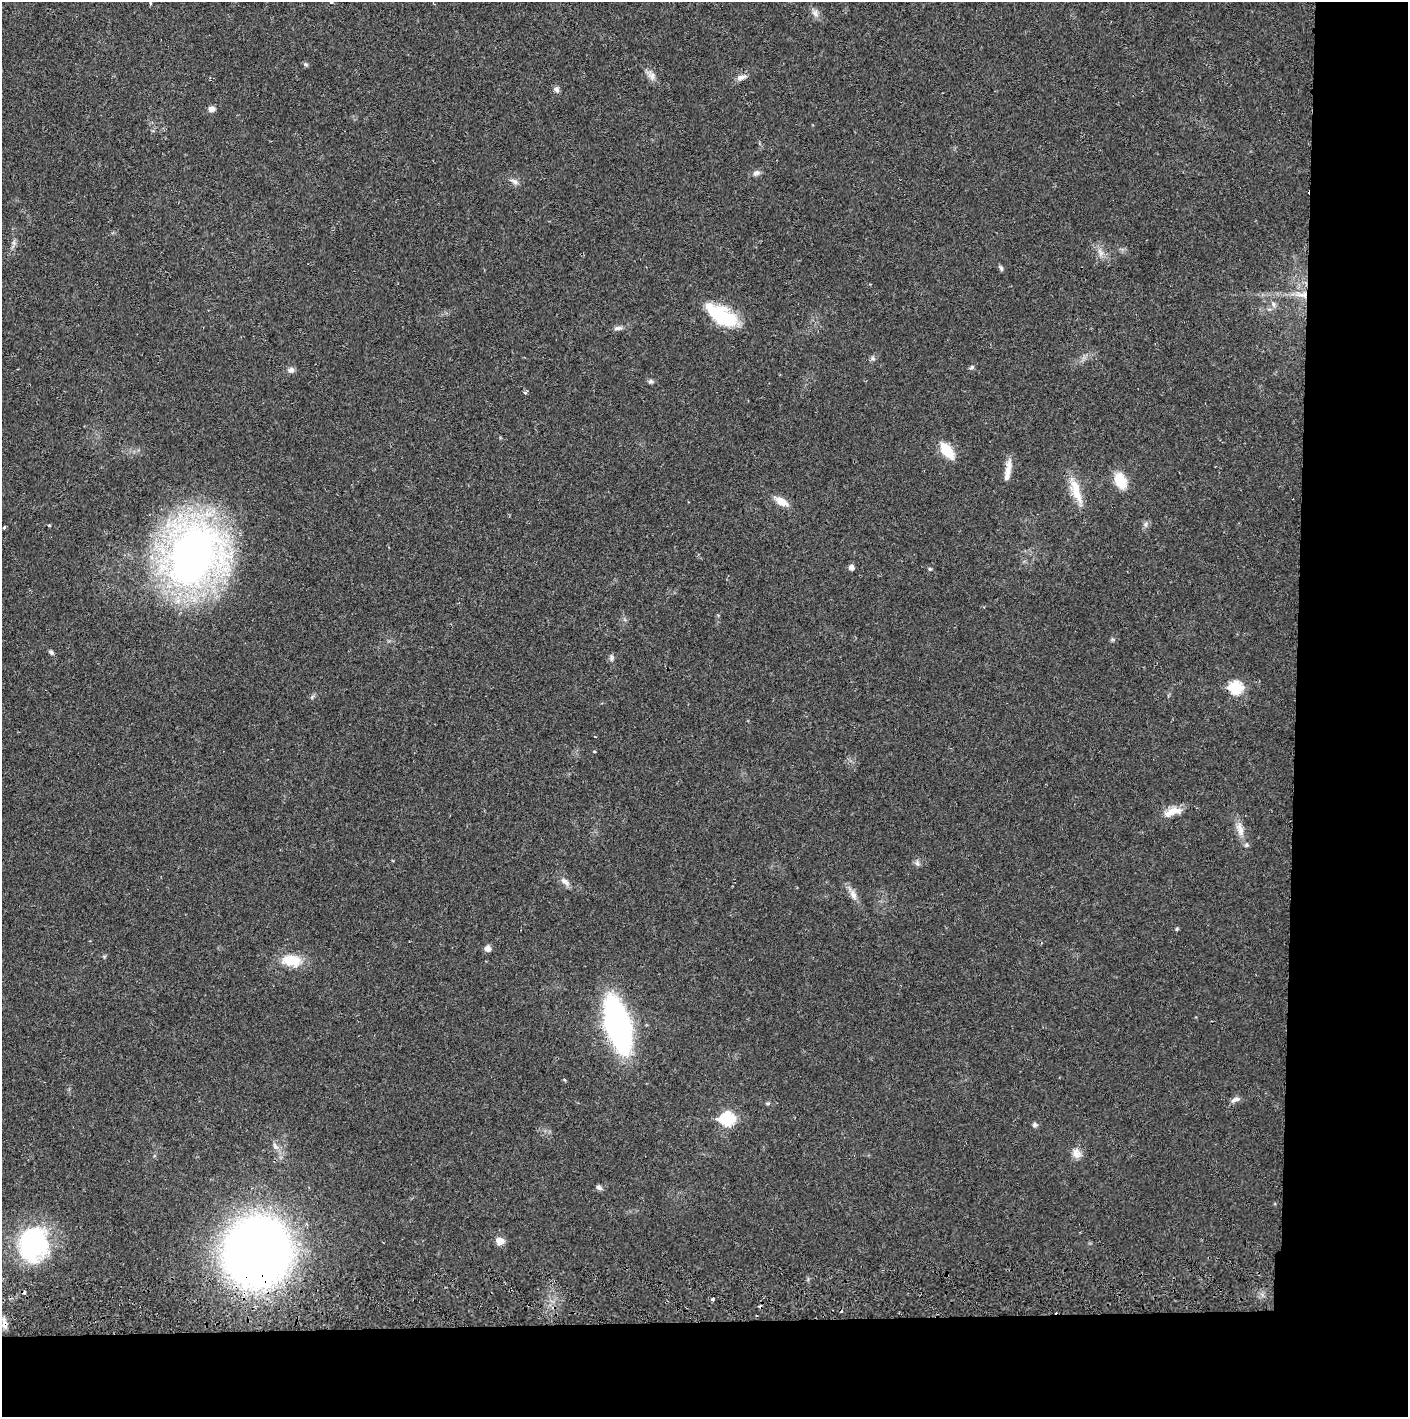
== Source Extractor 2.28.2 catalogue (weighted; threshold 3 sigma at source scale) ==
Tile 9 of 3 x 3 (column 3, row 3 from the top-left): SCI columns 2816-4221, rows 56-1470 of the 4228 x 4359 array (HDU 1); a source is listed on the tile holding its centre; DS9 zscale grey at full resolution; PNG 1410 x 1419 px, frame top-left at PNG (2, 2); no overlay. Shown black and unused: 14% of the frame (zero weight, under 2 of 3 exposures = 3% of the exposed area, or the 3 px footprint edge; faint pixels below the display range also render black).
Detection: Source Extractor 2.28.2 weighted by HDU 2 'WHT'; one run over the whole footprint, this tile lists its part. Background 0.0214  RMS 0.0035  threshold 0.0156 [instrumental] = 3 sigma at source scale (4.5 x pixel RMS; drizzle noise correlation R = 1.50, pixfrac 1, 0.05/0.05 arcsec/px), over >= 5 px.
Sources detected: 60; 2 cosmic-ray / hot-pixel residue — not listed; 1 inside a brighter listed object's ellipse — not listed separately; the other 57 listed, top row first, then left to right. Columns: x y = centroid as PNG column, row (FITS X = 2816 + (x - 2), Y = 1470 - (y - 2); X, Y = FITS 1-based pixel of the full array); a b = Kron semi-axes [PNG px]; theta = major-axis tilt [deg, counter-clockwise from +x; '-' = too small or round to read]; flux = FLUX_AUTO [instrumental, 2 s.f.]
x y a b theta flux
331 2 4 2 - 0.32
150 3 3 3 - 0.61
815 13 11 7 -68 1.7
306 64 7 4 -20 0.57
651 76 15 8 -63 2.1
741 77 15 6 20 1.8
556 89 8 6 -51 1.2
212 109 8 6 9 1.7
756 173 11 7 19 1.2
514 181 12 6 -32 1.4
14 243 7 4 -71 0.74
1100 253 10 6 -60 1.7
1001 268 8 5 -74 0.67
1301 295 16 6 -16 3
1273 304 8 5 -61 1
722 317 33 17 -29 19
618 328 12 5 8 1.2
873 358 7 5 -67 0.76
972 367 6 5 - 0.79
291 370 9 8 - 1.3
651 381 7 5 -1 0.75
947 451 14 8 -52 12
1008 470 28 6 80 3.4
1120 481 13 8 -67 12
1076 491 36 10 -72 7.3
781 501 15 7 -31 4.3
1146 524 7 4 71 0.73
49 525 3 3 - 0.48
4 527 3 3 - 1.3
193 555 54 45 65 230
851 568 5 5 - 1.6
930 569 5 4 - 0.46
51 652 6 5 - 0.74
611 658 10 5 90 0.87
1236 688 7 7 - 31
312 697 7 4 57 0.59
1172 812 26 9 19 4.5
1240 829 23 9 -75 3.7
917 863 9 6 -75 0.98
565 882 14 7 -34 1.9
853 895 15 8 -65 2.4
1177 929 5 4 - 0.42
487 948 7 7 - 1.6
292 961 22 13 -6 8.7
618 1025 35 15 -75 130
565 1080 4 3 - 0.35
1235 1100 12 6 19 1.5
768 1103 6 4 19 0.43
728 1119 8 7 - 41
1035 1125 6 5 - 1.1
1077 1153 13 11 -72 2.6
599 1187 8 5 -27 1
500 1241 9 7 -3 2.7
33 1244 42 35 83 40
257 1252 45 43 61 410
713 1299 3 3 - 1
5 1324 14 7 -79 2.3
Overlapping masked pixels (flux is a lower limit): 2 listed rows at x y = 257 1252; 5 1324